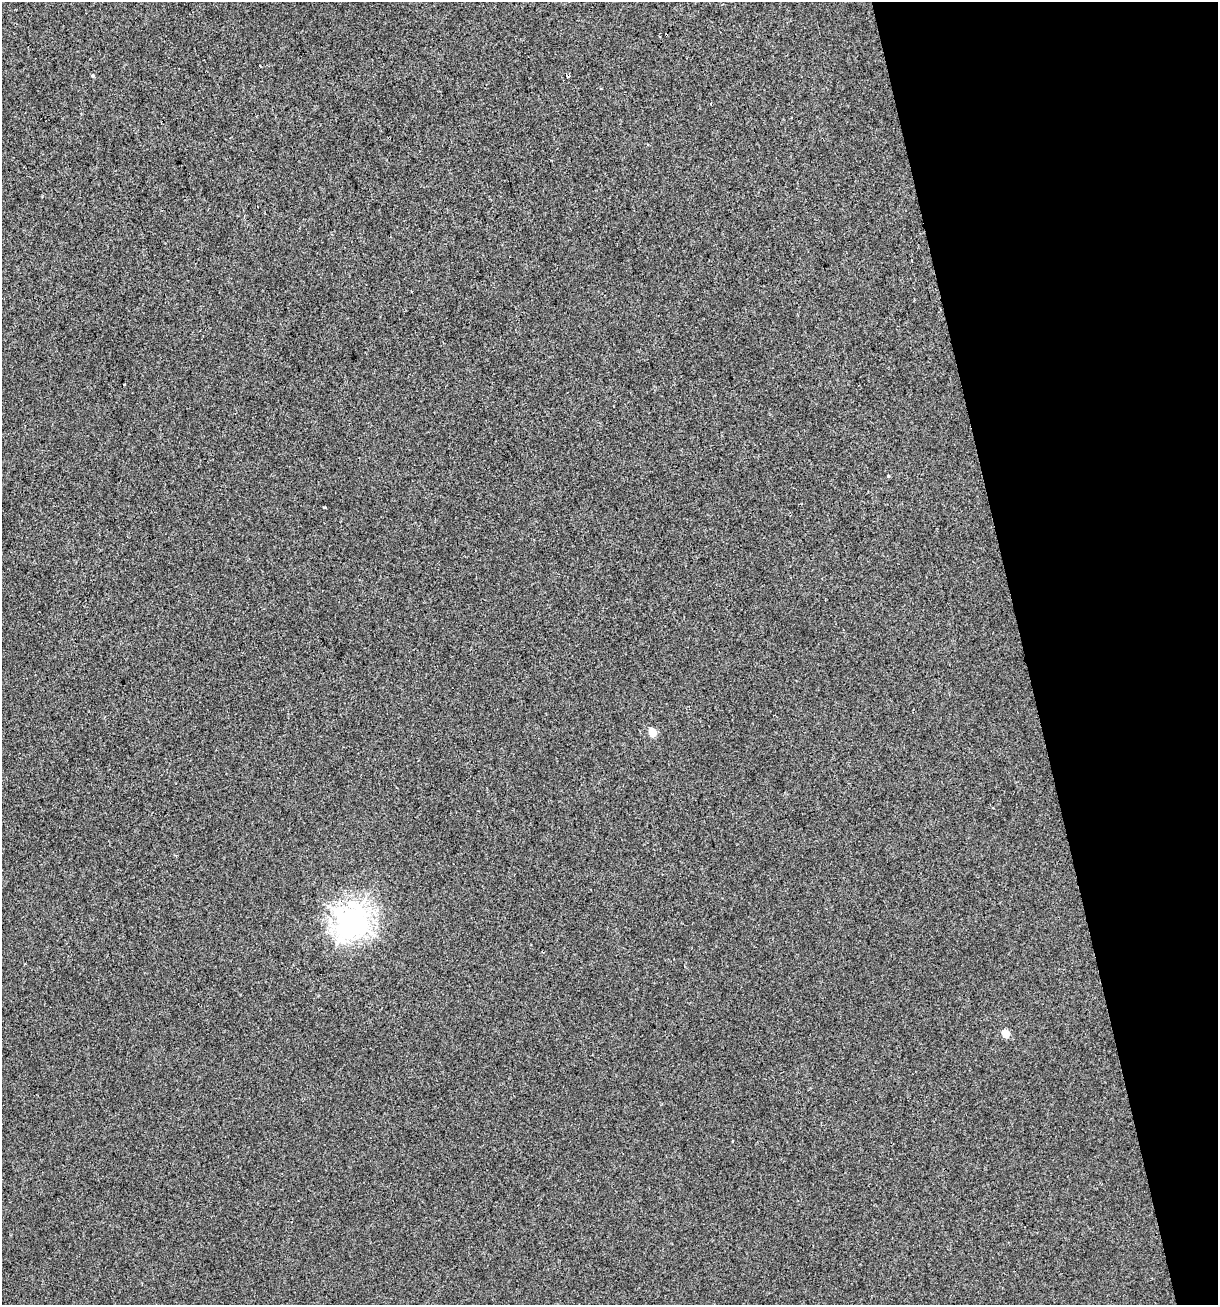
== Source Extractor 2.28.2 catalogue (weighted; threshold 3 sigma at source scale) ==
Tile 12 of 4 x 4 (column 4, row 3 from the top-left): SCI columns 3752-4967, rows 1304-2606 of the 5017 x 5211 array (HDU 1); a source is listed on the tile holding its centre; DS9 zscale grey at full resolution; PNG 1220 x 1307 px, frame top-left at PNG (2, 2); no overlay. Shown black and unused: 16% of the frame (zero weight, under 2 of 3 exposures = <1% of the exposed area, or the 3 px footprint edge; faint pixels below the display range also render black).
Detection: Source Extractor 2.28.2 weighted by HDU 2 'WHT'; one run over the whole footprint, this tile lists its part. Background -6.11e-04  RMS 0.0042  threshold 0.0187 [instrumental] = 3 sigma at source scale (4.5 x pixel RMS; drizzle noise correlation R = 1.50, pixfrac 1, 0.0396/0.0396 arcsec/px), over >= 5 px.
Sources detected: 9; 2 cosmic-ray / hot-pixel residue — not listed; the other 7 listed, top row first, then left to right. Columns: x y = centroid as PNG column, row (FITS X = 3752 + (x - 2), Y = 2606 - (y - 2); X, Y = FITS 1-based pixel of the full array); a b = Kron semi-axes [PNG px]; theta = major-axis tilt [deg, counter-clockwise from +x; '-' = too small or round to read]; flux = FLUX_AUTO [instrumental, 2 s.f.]
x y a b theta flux
93 76 4 3 - 0.69
711 104 3 2 - 0.48
888 476 3 3 - 1.2
325 507 3 2 - 0.49
653 732 5 5 - 9.5
352 921 10 9 - 390
1006 1033 5 5 - 8